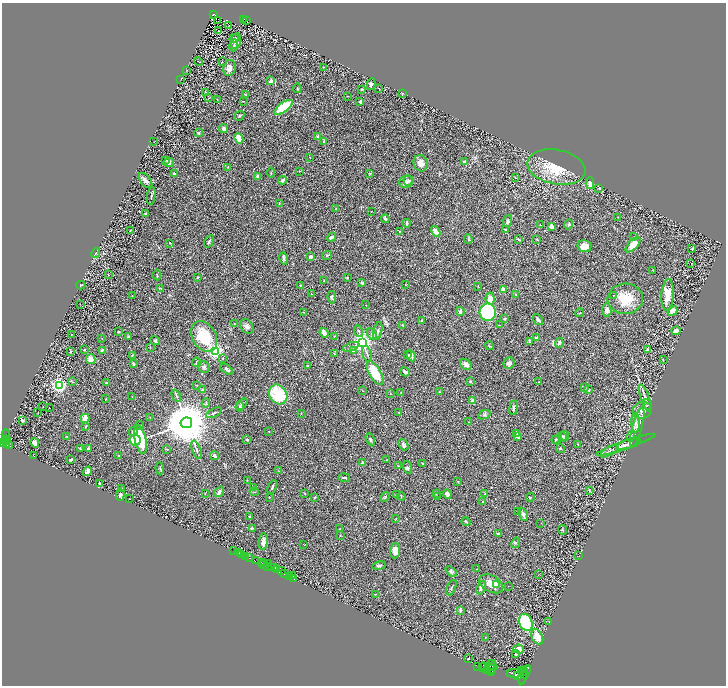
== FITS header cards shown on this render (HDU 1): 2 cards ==
NAXIS1  =                 1448
NAXIS2  =                 1367

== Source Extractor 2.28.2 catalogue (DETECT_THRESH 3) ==
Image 1448 x 1367 px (HDU 1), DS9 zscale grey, zoomed out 1/2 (1 PNG px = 2 x 2 image px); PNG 728 x 688 px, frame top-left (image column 1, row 1366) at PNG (2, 3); each listed source drawn as its Kron ellipse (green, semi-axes under 4 px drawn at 4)
Background 0.439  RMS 0.028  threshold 0.0853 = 3 sigma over >= 5 px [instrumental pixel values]
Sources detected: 390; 52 cannot appear on this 1/2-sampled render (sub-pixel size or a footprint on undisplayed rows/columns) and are neither listed nor drawn; the other 338 listed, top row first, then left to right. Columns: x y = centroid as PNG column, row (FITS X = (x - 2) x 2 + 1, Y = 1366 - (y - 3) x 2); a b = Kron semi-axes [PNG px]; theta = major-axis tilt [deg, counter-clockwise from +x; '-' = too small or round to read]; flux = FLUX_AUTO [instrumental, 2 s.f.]
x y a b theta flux
213 14 4 3 - 59
243 19 2 2 - 35
218 20 2 1 - 1.6
246 20 2 1 - 4.9
229 26 2 1 - 2
218 31 2 1 - 47
234 38 5 3 - 9.7
236 41 8 5 82 23
234 46 6 3 76 8.2
198 61 4 2 - 2.7
222 61 3 2 - 2.6
323 67 2 2 - 2
229 68 8 6 76 27
187 70 3 2 - 1.9
181 79 2 1 - 2
271 81 2 2 - 65
371 84 6 4 80 11
297 88 4 2 - 3.9
379 88 3 1 - 2
362 89 3 2 - 7.3
205 92 2 2 - 3.9
246 94 4 3 - 3.7
402 94 3 2 - 2.7
347 96 2 2 - 2.2
209 98 2 1 - 1.3
217 99 2 1 - 1.4
243 101 4 2 - 2.4
360 101 3 3 - 10
283 107 11 4 37 150
239 116 5 3 - 6.6
224 128 4 4 - 20
199 133 4 3 - 4.8
317 136 3 3 - 4.5
239 138 5 4 - 65
324 141 3 2 - 6.6
154 142 2 1 - 1.3
309 157 2 2 - 1.9
166 161 3 2 - 2.2
169 162 5 4 - 20
464 162 4 3 - 19
421 163 8 7 - 34
228 167 3 2 - 1.9
556 167 29 17 -11 180
299 171 3 2 - 1.7
271 173 5 3 - 4.9
370 173 2 2 - 14
174 174 3 3 - 9
257 176 3 3 - 14
515 177 2 2 - 2
282 180 4 3 - 11
408 180 5 5 - 9.6
145 181 9 5 -51 25
406 182 7 6 - 17
590 183 6 3 -90 48
599 188 2 2 - 6.1
151 196 9 3 82 7.8
279 204 2 2 - 3
336 209 2 1 - 3.1
371 211 2 2 - 1.7
145 214 2 2 - 17
618 217 3 2 - 2.1
385 219 4 2 - 9.1
508 221 6 4 74 14
406 223 4 3 - 12
569 224 5 4 - 8
540 225 2 2 - 2.5
552 226 3 3 - 26
505 230 3 3 - 7.9
130 231 3 1 - 3.7
399 231 2 2 - 2.2
436 232 6 3 -60 41
332 237 5 3 - 19
633 237 2 2 - 2.6
468 239 5 3 - 6.5
519 239 3 2 - 6.9
537 239 2 2 - 12
209 241 7 3 59 8.2
170 243 3 2 - 2.6
633 245 9 4 47 68
584 246 7 6 - 51
692 248 3 2 - 3.2
96 253 5 3 - 6.4
327 255 5 3 - 5
310 256 3 3 - 17
284 258 6 3 -75 10
691 263 2 1 - 33
653 270 2 2 - 2.7
108 275 2 2 - 10
157 275 5 3 - 6
198 277 3 2 - 4.5
347 278 3 2 - 4.3
324 280 2 1 - 2.4
362 282 3 3 - 8.6
81 285 4 2 - 4.4
300 285 3 2 - 5.5
405 285 2 2 - 2.4
478 286 2 2 - 1.7
161 288 3 3 - 3.5
503 289 2 2 - 150
311 294 2 1 - 1.5
516 294 2 2 - 3.2
613 295 3 3 - 3.7
668 295 16 6 87 91
132 296 3 1 - 1.6
332 297 6 3 -82 9.9
490 299 6 4 -83 42
625 299 17 15 6 140
80 304 3 2 - 1.5
366 305 2 2 - 2
607 310 6 4 -82 24
673 311 5 4 - 44
304 312 3 3 - 4.3
460 312 4 3 - 13
488 312 8 8 - 370
580 313 4 2 - 3
504 319 3 2 - 6.1
538 319 6 4 -55 11
422 320 2 2 - 5.5
234 323 2 2 - 2.4
402 325 2 2 - 3.2
500 325 3 1 - 2.6
247 326 8 5 -57 20
359 331 6 2 -72 5.4
378 331 9 3 76 13
676 331 4 3 - 31
118 332 2 2 - 10
324 333 5 3 - 46
71 334 2 2 - 1.9
372 334 6 3 -60 9.2
204 336 16 12 -59 230
334 336 2 2 - 3.5
128 337 3 2 - 9
536 337 3 2 - 11
102 338 3 2 - 2
155 341 5 4 - 8.1
529 341 4 3 - 5.7
363 342 3 3 - 4000
559 343 5 3 - 16
489 346 4 3 - 5.9
150 347 3 2 - 2.2
351 347 8 3 20 9.8
647 349 4 3 - 5.7
84 350 3 2 - 5
102 350 4 3 - 8.4
353 350 4 4 - 9.7
216 351 3 3 - 1800
71 352 4 2 - 4.1
334 353 3 3 - 3.5
367 354 8 2 -76 8.6
408 355 3 2 - 4.9
132 356 3 3 - 2.9
411 356 6 4 -65 21
223 358 3 2 - 5.9
91 359 5 4 - 47
663 360 2 1 - 2.3
196 362 5 2 - 5.4
509 363 6 5 - 16
133 364 3 2 - 8.5
466 364 6 5 - 35
308 366 3 2 - 4
204 367 6 5 - 12
227 369 7 3 -37 14
405 372 5 3 - 17
375 373 13 6 -59 160
470 381 3 3 - 6.9
73 382 3 2 - 2.9
106 382 3 2 - 4.4
539 382 2 2 - 2.3
59 385 3 3 - 2100
196 385 3 1 - 2.2
585 388 4 3 - 6.6
203 390 3 2 - 13
588 390 3 3 - 7.4
363 391 2 1 - 1.4
401 392 2 1 - 2.3
439 392 3 2 - 2.8
390 393 2 1 - 1.5
278 394 10 8 -54 240
176 396 6 3 -63 7.2
132 397 2 2 - 3.2
645 398 14 3 -70 21
106 399 2 2 - 2.6
473 401 2 2 - 78
206 403 4 3 - 6.5
242 404 6 3 44 7.3
647 404 6 2 -72 9.8
43 407 2 2 - 2
240 407 4 3 - 6.4
49 408 2 1 - 1.5
513 408 7 3 82 11
642 410 9 8 - 34
38 412 2 1 - 1.4
214 413 8 2 27 7.8
301 413 3 2 - 2.8
399 413 2 2 - 4.9
484 415 6 4 21 9.3
150 417 2 1 - 1.7
85 418 4 3 - 94
22 420 4 3 - 10
469 422 2 1 - 1.8
186 423 6 5 - 38000
635 423 9 4 -88 20
86 426 3 2 - 3.7
140 426 4 2 - 4.9
637 427 20 5 75 36
269 431 2 2 - 1.8
133 432 4 4 - 13
517 433 3 3 - 5.4
6 434 5 2 - 56
565 436 5 3 - 6.2
631 436 5 3 - 9.9
67 437 3 2 - 4.2
517 437 3 3 - 10
562 437 5 3 - 7.5
6 439 3 2 - 340
370 439 6 4 -61 10
135 440 5 5 - 86
141 440 14 5 -77 210
247 440 3 2 - 8.4
556 440 4 2 - 5.2
6 441 4 2 - 580
3 442 4 3 - 880
35 443 5 3 - 21
578 444 3 2 - 3.1
629 444 12 3 19 16
7 445 3 2 - 300
404 445 6 4 -59 15
626 445 31 4 19 38
9 446 3 2 - 190
80 448 3 3 - 5.3
88 448 3 3 - 9.5
560 448 5 3 - 5.4
167 449 3 3 - 3.9
196 450 9 3 -69 12
609 451 10 4 31 13
34 455 2 1 - 2.1
119 455 3 2 - 2.7
215 456 4 3 - 14
71 460 3 2 - 7
387 460 2 2 - 2.1
363 462 2 2 - 31
423 463 3 2 - 2.9
398 466 3 2 - 2.8
408 467 6 4 -72 8.8
160 468 6 2 -86 3.5
87 471 5 4 - 15
279 471 2 2 - 2.3
344 478 6 3 -9 6.6
247 480 2 2 - 2.6
458 481 2 2 - 2.2
100 483 4 3 - 6.4
272 487 7 3 66 8.2
254 488 3 3 - 4.1
121 489 2 2 - 2.7
589 490 3 2 - 3.4
219 492 6 3 55 14
254 492 4 2 - 4.2
205 493 2 2 - 2.9
305 493 3 2 - 3.2
396 494 3 2 - 2.7
436 494 3 2 - 2.8
447 494 5 4 - 18
485 494 3 2 - 2.6
120 495 6 4 86 10
401 496 4 2 - 3.4
437 496 3 3 - 3
269 497 2 2 - 2.4
315 497 3 2 - 3.9
385 497 5 4 - 6.4
530 497 4 3 - 4.8
130 499 2 1 - 1.4
483 501 3 2 - 2
517 511 2 1 - 1.4
523 514 7 3 -68 11
250 517 3 2 - 9.8
396 519 3 2 - 2.1
466 522 5 2 - 7.8
541 523 2 1 - 1.4
252 528 4 3 - 5.2
340 529 3 2 - 3.2
563 530 5 2 - 4
498 533 2 2 - 6.1
340 535 3 2 - 3.3
263 542 8 4 84 35
516 543 5 1 - 4.1
304 545 2 2 - 2.7
234 551 2 1 - 44
395 551 7 5 87 42
238 553 3 2 - 140
242 554 2 2 - 790
579 555 2 1 - 1.5
246 556 3 2 - 140
250 558 3 2 - 110
255 561 3 2 - 810
263 562 2 2 - 220
262 564 2 1 - 280
264 564 3 2 - 280
269 564 4 2 - 300
379 566 7 3 10 8.2
268 567 4 2 - 240
271 568 3 2 - 560
275 568 3 2 - 810
477 569 2 2 - 2.2
277 570 4 2 - 600
282 571 3 1 - 27
451 571 6 3 -39 8.1
284 574 2 2 - 670
538 575 2 1 - 1.3
289 576 4 2 - 600
292 576 2 1 - 21
293 579 3 2 - 37
491 584 13 8 -30 52
497 584 2 2 - 72
508 586 2 1 - 2.5
451 588 8 2 65 5.7
481 588 7 4 67 18
375 594 2 2 - 2
460 611 4 3 - 7.8
526 622 9 6 -68 530
549 622 2 2 - 2.3
537 637 8 5 -64 81
485 638 3 2 - 3
519 649 5 4 - 58
516 654 3 3 - 3.1
468 659 3 2 - 3.8
478 666 2 1 - 190
490 666 7 2 50 3500
493 666 4 3 - 3500
483 668 3 2 - 3000
485 668 6 3 -53 6900
492 669 4 2 - 2900
521 671 3 2 - 1900
492 672 3 3 - 2100
523 672 5 2 - 2600
526 672 7 2 64 1600
515 673 8 4 4 7900
518 676 3 2 - 3000
523 677 8 3 76 3300
At the frame edge (FLAGS 8, measured only in part): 1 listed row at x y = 3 442
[52 sub-pixel or undisplayed-footprint detections neither listed nor drawn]